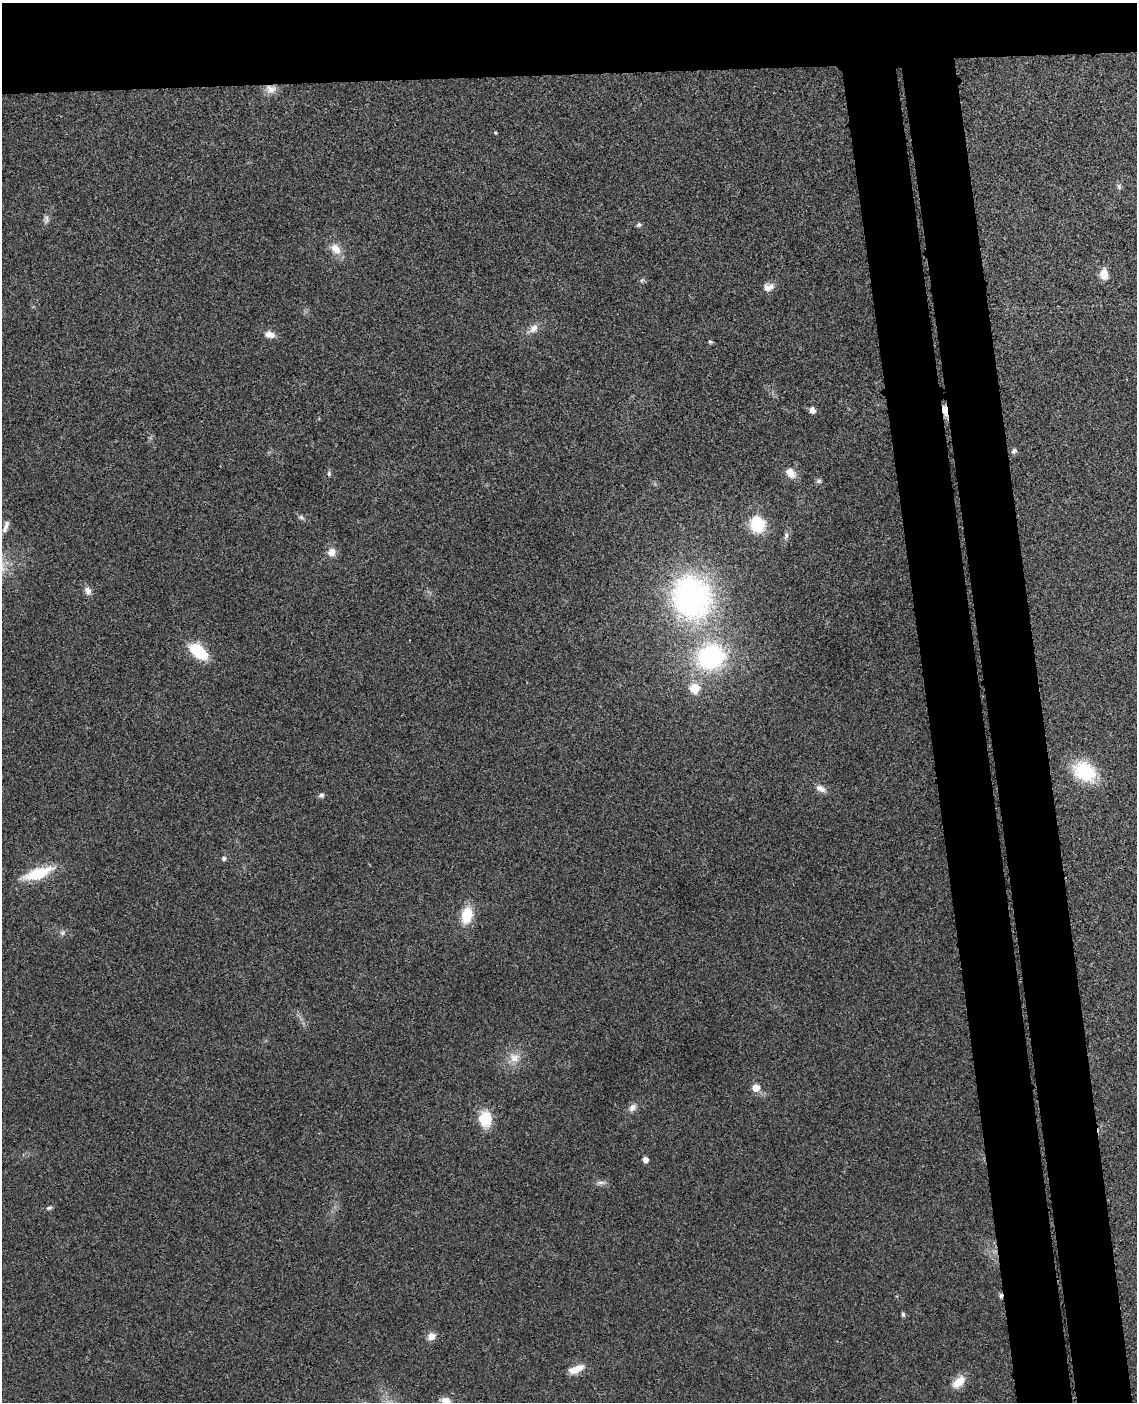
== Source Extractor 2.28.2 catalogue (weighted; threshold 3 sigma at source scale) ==
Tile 2 of 4 x 3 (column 2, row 1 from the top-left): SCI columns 1192-2326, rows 2941-4340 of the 4656 x 4585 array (HDU 1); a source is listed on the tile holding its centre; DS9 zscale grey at full resolution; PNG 1139 x 1404 px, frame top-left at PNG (2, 3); no overlay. Shown black and unused: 14% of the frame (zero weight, under 3 of 4 exposures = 6% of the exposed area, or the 3 px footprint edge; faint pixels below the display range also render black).
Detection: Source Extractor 2.28.2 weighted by HDU 2 'WHT'; one run over the whole footprint, this tile lists its part. Background 0.0216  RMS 0.0044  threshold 0.0196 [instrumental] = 3 sigma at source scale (4.5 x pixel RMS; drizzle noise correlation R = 1.50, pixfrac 1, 0.05/0.05 arcsec/px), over >= 5 px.
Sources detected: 49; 1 inside a brighter object's white glare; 1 cosmic-ray / hot-pixel residue — not listed; the other 47 listed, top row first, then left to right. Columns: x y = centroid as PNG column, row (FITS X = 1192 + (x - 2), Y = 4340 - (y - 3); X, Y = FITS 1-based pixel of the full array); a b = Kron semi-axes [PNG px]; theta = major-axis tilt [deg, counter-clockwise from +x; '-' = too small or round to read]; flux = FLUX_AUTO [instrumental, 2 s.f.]
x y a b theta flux
271 89 15 11 -12 3.7
495 132 4 3 - 0.46
1119 186 8 6 90 1.1
46 219 12 6 88 1.6
639 225 6 5 - 0.87
336 249 16 11 -43 5.3
1104 274 12 9 -85 4.7
642 280 6 4 18 0.68
768 287 13 9 20 3.2
533 328 12 9 46 3.2
270 334 13 8 -9 3.1
710 342 6 5 - 0.71
812 410 7 6 - 2.2
945 411 14 6 -77 2.8
1014 451 8 6 47 1.1
329 473 7 5 -71 0.75
790 473 15 10 -45 4.5
819 481 7 6 - 0.92
301 517 8 6 -16 1.1
757 524 16 14 -72 18
6 526 17 6 70 2.4
786 536 11 6 84 1.5
332 552 10 10 - 3.4
88 591 11 8 -64 2.3
691 597 40 33 -56 130
198 651 17 10 -38 21
711 657 28 25 21 56
695 688 11 10 - 7
1084 772 21 16 -34 28
821 789 13 7 -32 2.8
321 795 7 6 - 1.1
224 858 6 6 - 0.93
38 873 30 11 19 18
467 915 17 10 78 13
62 933 9 7 32 1.3
514 1058 16 13 -25 5.4
756 1088 6 6 - 5.3
632 1107 11 8 47 2.3
485 1119 16 12 -87 13
645 1160 5 5 - 2.7
601 1182 14 4 0 1.5
49 1208 7 5 18 0.9
903 1314 6 4 -87 0.84
431 1336 9 8 - 3.3
576 1369 21 8 22 5
959 1382 19 10 44 6
446 1401 11 8 -13 2.9
Overlapping masked pixels (flux is a lower limit): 2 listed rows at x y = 271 89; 945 411
Isophote crosses this tile's border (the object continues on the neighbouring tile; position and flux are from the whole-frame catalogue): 1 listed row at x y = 446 1401